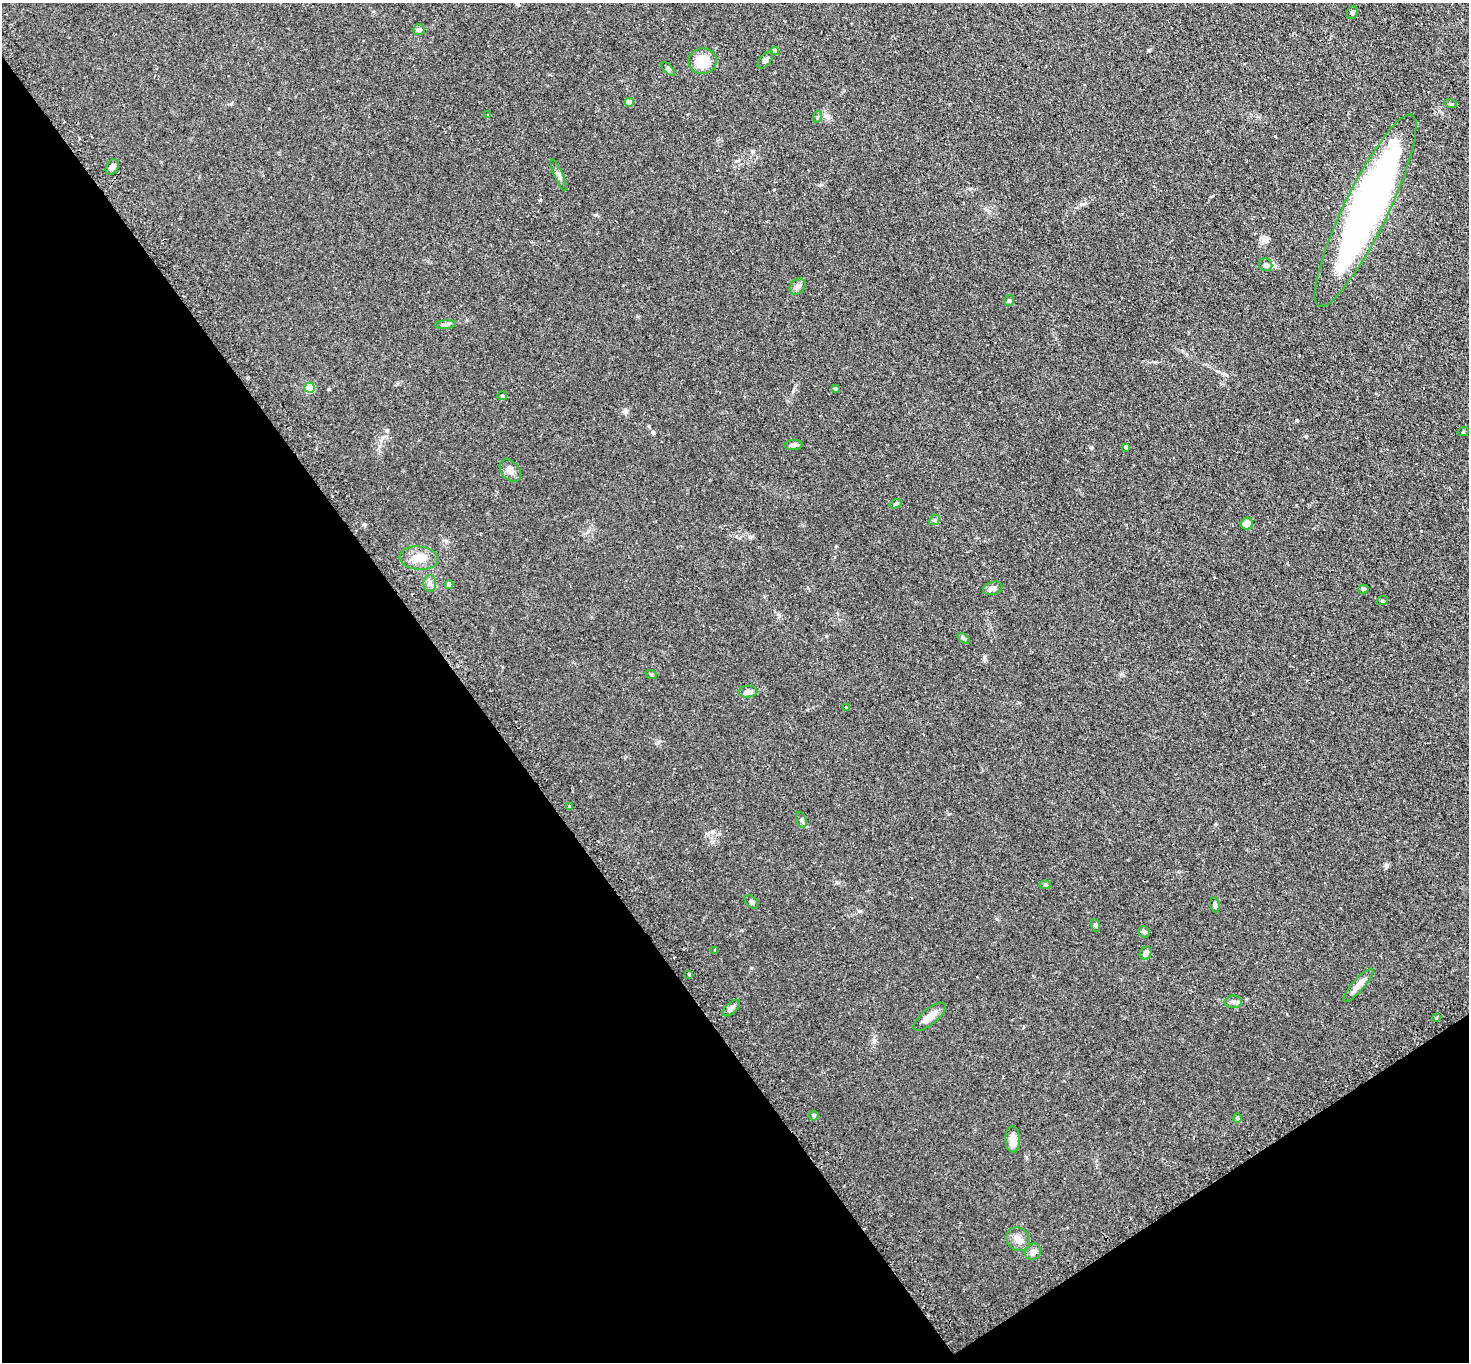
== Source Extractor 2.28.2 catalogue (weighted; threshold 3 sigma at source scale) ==
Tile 14 of 4 x 4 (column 2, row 4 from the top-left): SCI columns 1516-2982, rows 186-1545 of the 5963 x 5953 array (HDU 1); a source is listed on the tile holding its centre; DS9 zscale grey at full resolution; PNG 1471 x 1364 px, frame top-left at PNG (2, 3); each listed source drawn as its Kron ellipse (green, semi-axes under 4 px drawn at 4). Shown black and unused: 36% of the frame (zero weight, under 2 of 3 exposures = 4% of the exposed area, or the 3 px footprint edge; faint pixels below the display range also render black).
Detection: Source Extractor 2.28.2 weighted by HDU 2 'WHT'; one run over the whole footprint, this tile lists its part. Background 0.111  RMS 0.0076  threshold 0.0342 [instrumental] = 3 sigma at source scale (4.5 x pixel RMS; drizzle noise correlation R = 1.50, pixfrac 1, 0.05/0.05 arcsec/px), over >= 5 px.
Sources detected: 60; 2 inside a brighter object's white glare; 1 cosmic-ray / hot-pixel residue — neither listed nor drawn; the other 57 listed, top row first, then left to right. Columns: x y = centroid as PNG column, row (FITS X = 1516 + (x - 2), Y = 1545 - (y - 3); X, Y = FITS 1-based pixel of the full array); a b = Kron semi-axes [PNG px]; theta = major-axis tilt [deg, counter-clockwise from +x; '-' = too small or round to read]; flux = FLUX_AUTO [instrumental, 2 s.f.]
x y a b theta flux
1352 12 7 5 68 1.1
419 30 6 5 - 1.9
775 51 4 4 - 3.7
765 60 10 5 50 2.3
703 61 14 13 - 16
668 69 8 4 -45 1.2
629 102 4 4 - 8.3
1451 104 6 4 -17 0.88
488 115 3 3 - 1
817 117 6 3 72 0.82
112 167 8 6 57 2.6
559 175 17 4 -66 2.3
1366 211 106 22 64 320
1266 265 7 6 - 2
797 287 9 7 44 2.5
1009 300 6 5 - 1.3
445 325 10 4 5 1.9
310 388 5 5 - 34
836 389 4 3 - 3.6
502 396 5 4 - 0.83
1463 432 5 3 - 0.66
793 445 9 5 2 1.8
1126 447 4 4 - 2.6
510 470 12 9 -49 3.8
896 504 6 4 20 0.98
934 520 6 4 43 1.2
1247 524 6 5 - 7.3
419 558 19 11 -5 9.6
430 583 8 6 -88 2.4
449 585 4 4 - 5
993 588 10 6 19 2.7
1363 589 5 4 - 1.4
1382 601 6 3 18 0.8
963 638 7 4 -31 1
651 674 6 3 -19 0.76
748 692 9 6 2 2.9
846 707 3 2 - 1.2
570 806 4 3 - 3.2
801 820 8 5 -69 1.6
1045 884 5 4 - 0.82
751 902 8 5 -43 1.4
1215 905 8 4 -82 1.5
1095 926 6 4 -70 1.1
1144 932 6 5 - 1.3
715 950 3 3 - 0.72
1146 953 6 5 - 5
689 974 3 3 - 1.4
1358 985 21 6 49 6
1233 1002 8 6 -1 2.2
731 1008 11 5 42 2.7
930 1017 20 8 39 7.1
1436 1018 3 3 - 1.1
814 1116 5 4 - 1.3
1237 1118 4 4 - 0.94
1013 1139 13 7 -89 6.4
1018 1239 12 11 - 5.3
1033 1252 8 7 - 3.7
Unlisted compact peaks at least as high as the median listed source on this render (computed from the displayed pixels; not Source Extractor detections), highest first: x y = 1297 420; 984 659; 387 430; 653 432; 1306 436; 1091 447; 874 1041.